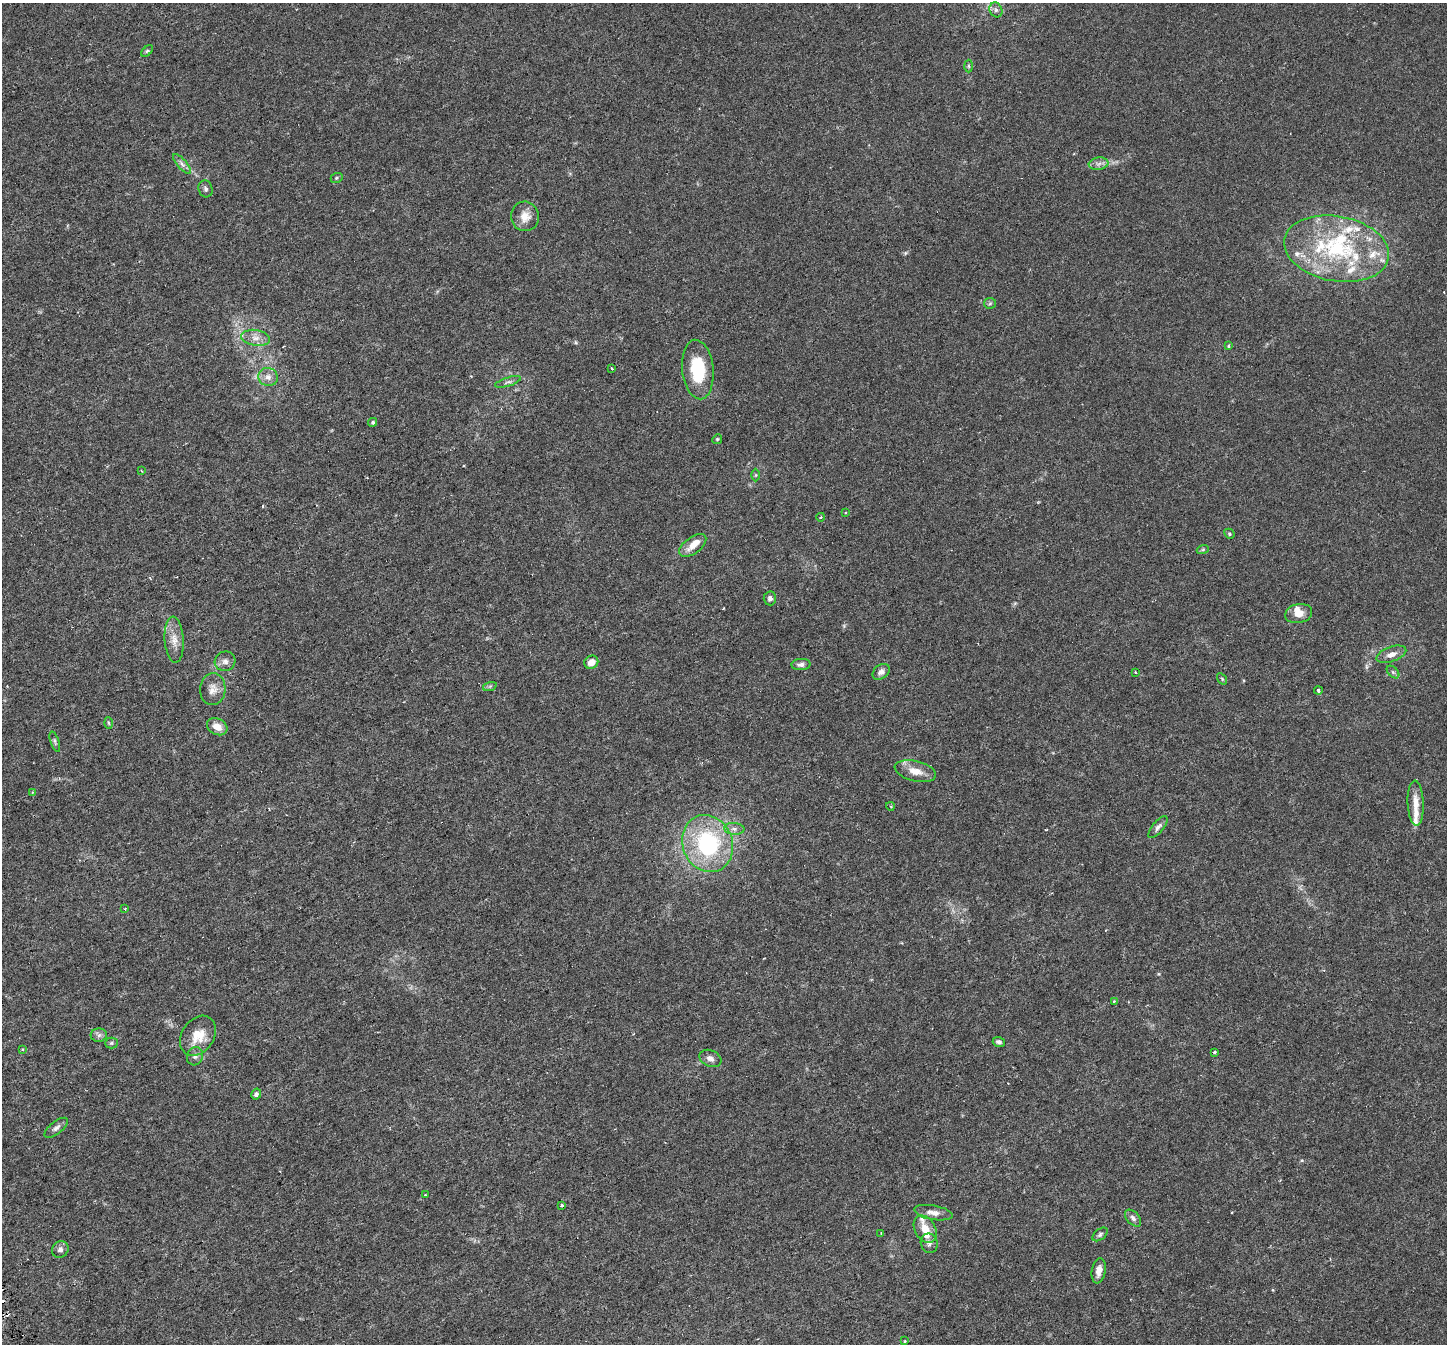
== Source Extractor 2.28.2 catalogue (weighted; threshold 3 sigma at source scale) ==
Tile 7 of 4 x 4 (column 3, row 2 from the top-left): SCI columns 2891-4335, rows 2842-4183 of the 5779 x 5624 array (HDU 1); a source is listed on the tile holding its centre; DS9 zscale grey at full resolution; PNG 1449 x 1346 px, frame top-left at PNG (2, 3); each listed source drawn as its Kron ellipse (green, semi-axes under 4 px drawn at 4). Shown black and unused: <1% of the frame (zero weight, under 3 of 6 exposures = <1% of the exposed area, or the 3 px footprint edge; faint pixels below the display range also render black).
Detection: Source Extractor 2.28.2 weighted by HDU 2 'WHT'; one run over the whole footprint, this tile lists its part. Background 0.004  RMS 0.0012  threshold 0.00501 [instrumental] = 3 sigma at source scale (4.09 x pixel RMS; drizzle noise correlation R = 1.36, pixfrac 0.8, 0.0396/0.0396 arcsec/px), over >= 5 px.
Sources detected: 92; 4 cosmic-ray / hot-pixel residue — neither listed nor drawn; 16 inside a brighter listed object's ellipse — not listed separately; the other 72 listed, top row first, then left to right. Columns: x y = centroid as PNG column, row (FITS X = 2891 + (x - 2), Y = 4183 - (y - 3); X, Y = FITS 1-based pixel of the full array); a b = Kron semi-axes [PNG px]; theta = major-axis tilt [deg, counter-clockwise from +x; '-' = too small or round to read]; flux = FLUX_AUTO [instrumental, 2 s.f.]
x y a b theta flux
996 10 8 6 -63 0.31
147 51 7 4 44 0.18
968 66 6 4 -88 0.17
182 164 12 5 -49 0.45
1098 164 10 6 7 0.45
337 178 6 5 - 0.18
206 189 8 7 - 0.29
525 216 15 14 - 1.3
1336 249 53 32 -11 13
990 303 6 5 - 0.21
256 338 14 8 -8 0.88
1228 346 3 3 - 0.31
612 368 3 3 - 0.38
698 370 30 15 -84 5.4
268 377 10 9 - 0.71
508 382 13 4 17 0.32
373 422 5 4 - 0.17
717 439 5 4 - 0.14
141 471 3 2 - 0.11
756 475 6 4 89 0.14
846 513 4 3 - 0.098
821 517 4 3 - 0.092
1229 534 5 4 - 0.16
693 545 15 8 36 1.2
1203 549 6 4 19 0.13
770 598 7 6 - 0.34
1299 613 13 9 12 1
174 640 23 9 -86 1.3
1391 654 15 7 20 0.82
225 661 10 9 - 0.57
591 662 7 6 - 0.94
801 664 9 5 3 0.41
881 672 9 6 40 0.55
1135 672 2 2 - 0.11
1393 672 7 4 -44 0.24
1222 679 6 4 -57 0.14
490 686 7 4 19 0.17
213 689 16 12 85 1
1318 690 4 3 - 0.65
109 723 6 4 -87 0.14
217 727 11 8 -28 1.3
55 742 11 4 -71 0.23
915 771 21 10 -13 1.4
33 792 3 3 - 0.12
1416 803 22 8 -87 1.3
890 806 4 3 - 0.11
1158 827 13 5 51 0.42
734 829 10 6 -5 0.45
708 844 29 25 -67 13
125 909 3 3 - 0.087
1114 1001 3 3 - 0.15
99 1035 8 7 - 0.37
198 1036 21 16 55 2.3
999 1042 6 5 - 0.27
111 1043 6 5 - 0.2
22 1049 4 3 - 0.12
1214 1052 3 3 - 0.35
195 1056 9 8 - 0.42
710 1058 11 8 -22 0.49
256 1094 5 5 - 0.35
56 1128 14 6 39 0.46
425 1195 2 2 - 0.11
562 1205 3 3 - 0.19
933 1213 19 7 -10 0.89
1133 1218 10 6 -46 0.38
925 1229 14 10 -60 1.4
881 1233 3 2 - 0.086
1100 1234 9 5 39 0.25
929 1243 10 8 -71 0.43
60 1249 9 8 - 0.45
1099 1271 12 7 80 0.74
905 1341 3 2 - 0.098